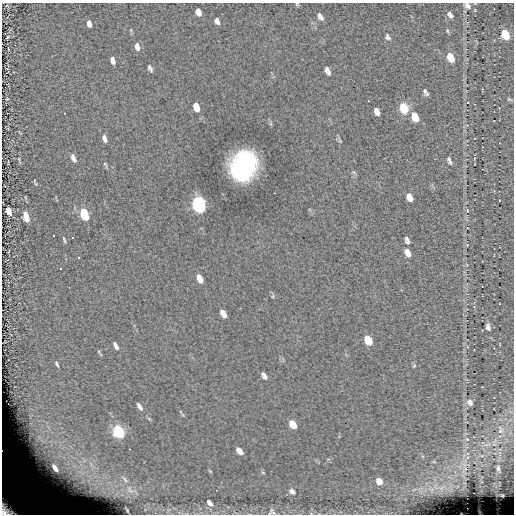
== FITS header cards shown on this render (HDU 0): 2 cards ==
NAXIS1  =                  512
NAXIS2  =                  512

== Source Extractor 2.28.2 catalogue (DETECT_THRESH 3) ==
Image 512 x 512 px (HDU 0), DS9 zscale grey, 1 PNG px = 1 image px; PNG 516 x 516 px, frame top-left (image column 1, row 512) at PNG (2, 3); no overlay
Background 0.018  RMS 6.5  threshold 19.4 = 3 sigma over >= 5 px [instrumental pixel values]
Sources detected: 87; all 87 listed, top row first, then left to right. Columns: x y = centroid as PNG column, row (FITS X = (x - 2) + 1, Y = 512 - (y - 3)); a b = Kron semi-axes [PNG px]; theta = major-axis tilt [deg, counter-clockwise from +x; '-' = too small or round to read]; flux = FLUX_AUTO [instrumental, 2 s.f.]
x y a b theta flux
297 4 5 4 - 510
467 6 8 6 -37 1700
475 10 4 3 - 400
198 12 7 5 -73 2900
450 15 8 5 -53 1700
320 16 7 4 -58 1700
217 21 7 5 -65 1800
89 23 6 4 -77 2300
447 31 7 4 -77 580
505 34 8 5 -64 20000
8 37 4 2 - 390
388 37 9 6 -64 1300
137 46 9 5 -75 2200
450 57 9 5 -64 9300
112 60 7 4 -74 2200
150 68 7 4 -65 1100
327 71 8 4 -67 1900
425 92 8 4 -58 1200
7 99 4 3 - 250
510 99 8 4 -18 720
196 107 9 6 -70 5200
404 108 13 9 -75 7000
377 111 8 5 -62 2300
415 117 10 6 -66 7500
271 124 6 4 -71 630
105 138 9 5 -70 1700
340 140 10 4 -68 760
73 158 10 5 -67 2000
19 160 12 3 -71 590
449 161 10 5 -65 1200
105 164 10 4 -62 700
243 166 21 17 69 91000
354 172 7 5 -23 720
36 184 6 4 -46 600
274 193 3 2 - 450
409 195 7 5 49 1900
411 199 5 4 - 1600
199 204 10 6 -68 150000
467 210 6 5 - 690
8 211 7 4 -69 8900
84 214 9 5 -69 30000
26 216 8 4 -72 12000
53 236 3 3 - 13000
73 238 3 3 - 13000
407 238 5 5 - 760
64 240 9 3 -66 690
408 242 7 5 -6 770
467 245 4 4 - 350
408 253 10 6 -60 2900
46 255 2 2 - 13000
78 258 3 3 - 13000
61 268 3 3 - 13000
199 277 6 5 - 1800
201 280 6 5 - 1900
273 296 6 3 72 490
223 312 5 4 - 1500
225 315 6 5 - 1500
488 327 7 4 -76 1400
368 340 8 6 -63 9700
116 346 8 4 -62 1700
99 353 9 2 -53 560
57 364 6 2 -62 660
414 366 6 5 - 630
264 376 8 5 -54 1600
470 402 9 7 -48 1900
139 407 9 4 -57 1900
181 413 14 2 -56 630
293 424 8 5 -53 7100
500 431 10 7 48 2400
119 432 8 5 -56 76000
467 439 6 5 - 1000
487 444 13 4 9 1900
239 451 7 4 -48 3600
329 460 7 3 -51 550
54 462 48 34 -43 50000
434 462 6 3 -18 480
465 469 13 8 52 3600
498 469 12 6 -73 1700
210 471 6 3 -44 450
263 473 6 3 -2 420
379 481 6 5 - 3900
441 488 9 5 31 1800
292 492 9 6 -36 1800
502 495 3 2 - 310
210 503 11 6 -47 2400
10 507 25 17 -41 50000
272 512 10 9 - 1600
At the frame edge (FLAGS 8, measured only in part): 4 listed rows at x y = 297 4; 467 6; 10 507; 272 512